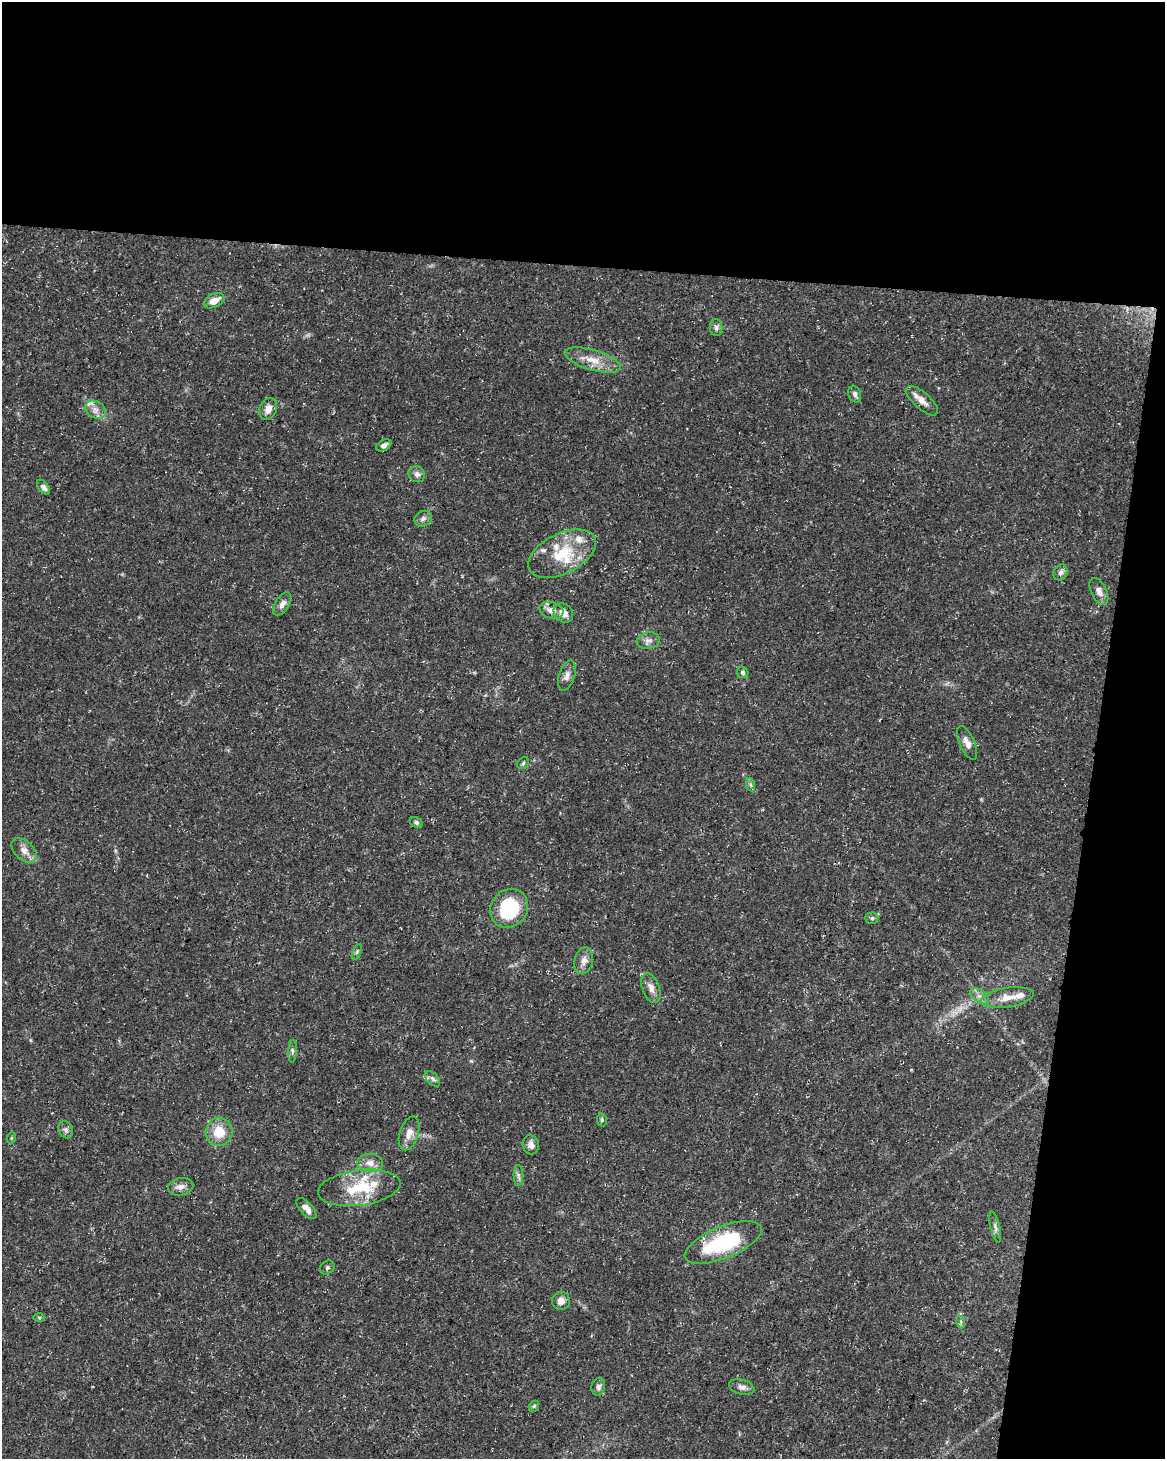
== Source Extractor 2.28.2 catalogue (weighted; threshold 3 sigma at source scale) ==
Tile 4 of 4 x 3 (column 4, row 1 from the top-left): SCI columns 3499-4661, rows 3199-4655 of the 4661 x 4881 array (HDU 1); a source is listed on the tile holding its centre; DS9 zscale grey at full resolution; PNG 1167 x 1461 px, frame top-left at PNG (2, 2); each listed source drawn as its Kron ellipse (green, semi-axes under 4 px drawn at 4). Shown black and unused: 24% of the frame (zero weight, under 3 of 5 exposures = <1% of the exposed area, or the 3 px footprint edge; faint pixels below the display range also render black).
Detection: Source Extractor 2.28.2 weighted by HDU 2 'WHT'; one run over the whole footprint, this tile lists its part. Background 0.0267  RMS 0.0022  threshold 0.00997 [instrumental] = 3 sigma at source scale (4.5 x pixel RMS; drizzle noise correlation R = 1.50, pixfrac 1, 0.0396/0.0396 arcsec/px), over >= 5 px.
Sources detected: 62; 8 inside a brighter listed object's ellipse — not listed separately; the other 54 listed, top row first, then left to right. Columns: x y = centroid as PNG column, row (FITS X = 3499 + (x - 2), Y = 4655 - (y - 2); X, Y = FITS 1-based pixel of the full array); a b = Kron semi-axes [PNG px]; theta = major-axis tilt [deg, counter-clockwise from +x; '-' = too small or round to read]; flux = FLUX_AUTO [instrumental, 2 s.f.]
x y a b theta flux
214 301 11 6 26 2.2
716 328 8 6 -88 0.64
593 360 29 10 -17 3.7
855 394 8 6 -71 0.74
922 401 20 8 -42 1.9
268 409 11 8 66 1.8
95 410 11 8 -30 1.6
384 445 8 5 30 0.84
417 474 8 7 - 0.91
43 487 8 5 -53 0.89
423 519 9 7 28 0.81
562 554 36 20 27 9.5
1061 572 8 6 62 0.88
1099 591 14 7 -64 1.5
282 604 13 7 57 1.1
551 610 12 8 -17 1.5
563 613 11 8 -44 2
648 641 11 8 13 1.1
743 672 6 5 - 0.57
567 676 16 8 72 1.4
967 743 18 7 -66 1.6
523 763 6 5 - 0.39
751 785 7 4 -71 0.4
416 822 7 5 -32 0.51
24 850 15 9 -44 1.8
509 908 20 18 52 17
872 918 6 5 - 0.44
357 952 8 4 67 0.37
584 961 14 9 75 1.6
651 988 15 8 -69 1.6
980 996 11 6 -37 1.1
1007 997 27 9 8 3
292 1051 11 4 87 0.5
432 1079 9 5 -45 0.67
602 1120 6 5 - 0.41
66 1130 9 7 -63 0.72
219 1132 14 13 - 4.6
409 1133 17 9 73 2
11 1138 6 3 71 0.22
531 1145 9 8 - 1.3
370 1163 13 9 -4 1.9
518 1175 10 5 -89 0.66
181 1187 13 8 11 1.3
359 1188 41 17 7 10
307 1209 13 6 -48 1.6
995 1227 16 4 -77 0.79
723 1242 41 16 22 18
327 1268 8 6 38 0.47
561 1301 9 9 - 1.5
39 1318 6 4 -2 0.28
961 1322 6 4 -73 0.42
598 1387 8 7 - 0.76
742 1387 13 7 -17 1.1
534 1406 6 4 47 0.35